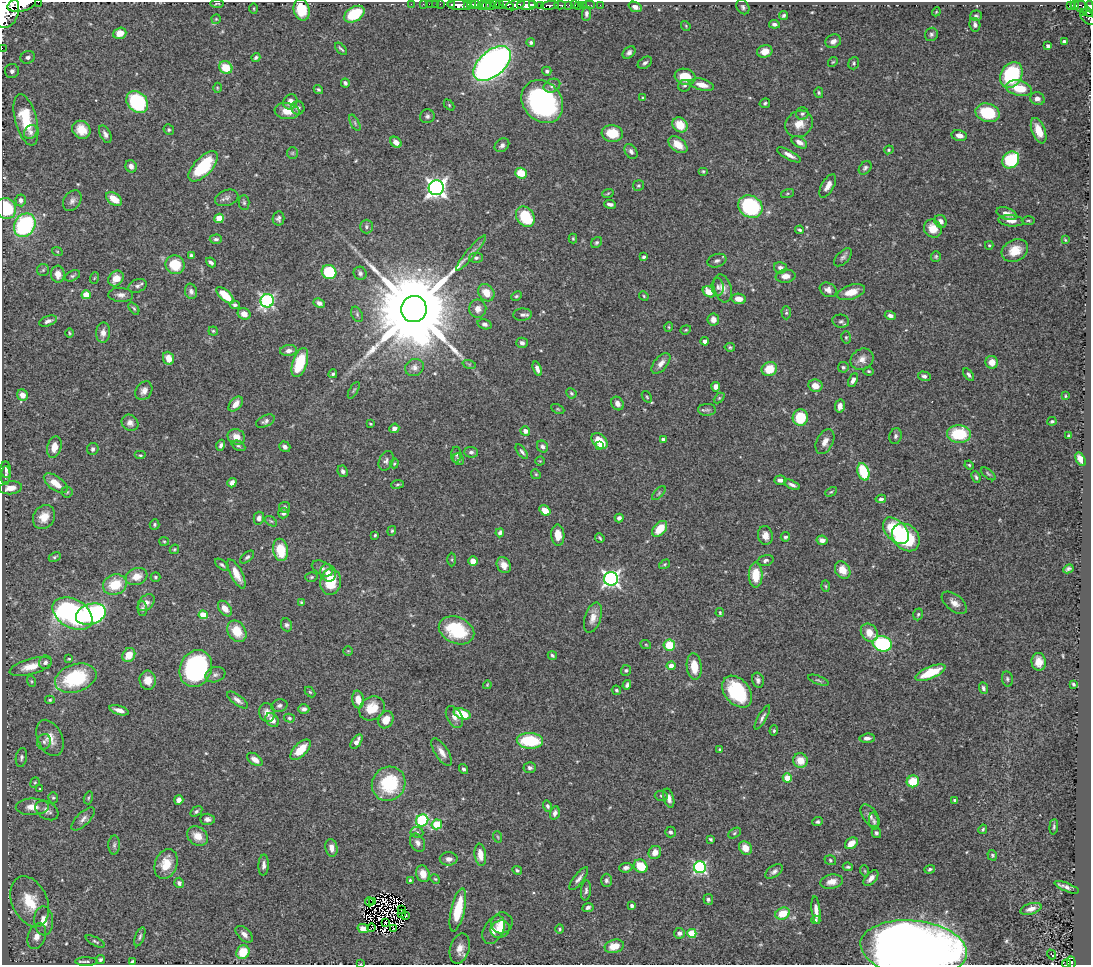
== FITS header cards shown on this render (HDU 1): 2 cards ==
NAXIS1  =                 1089
NAXIS2  =                  963

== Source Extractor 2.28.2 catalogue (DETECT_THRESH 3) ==
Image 1089 x 963 px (HDU 1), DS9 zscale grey, 1 PNG px = 1 image px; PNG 1093 x 967 px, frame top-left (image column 1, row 963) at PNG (2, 2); each listed source drawn as its Kron ellipse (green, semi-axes under 4 px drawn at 4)
Background 0.89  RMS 0.026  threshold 0.0793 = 3 sigma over >= 5 px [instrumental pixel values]
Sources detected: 541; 8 with non-positive FLUX_AUTO (blend fragments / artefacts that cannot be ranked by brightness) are neither listed nor drawn; of the other 533, the 500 brightest by FLUX_AUTO listed and drawn (33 fainter detections omitted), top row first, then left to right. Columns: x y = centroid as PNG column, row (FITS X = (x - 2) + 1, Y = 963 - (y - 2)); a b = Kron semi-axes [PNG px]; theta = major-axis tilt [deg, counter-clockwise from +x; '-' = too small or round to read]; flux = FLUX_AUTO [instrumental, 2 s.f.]
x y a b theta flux
38 2 2 2 - 42
217 3 7 2 1 2.1
22 4 14 7 14 3800
411 4 2 2 - 11
423 4 2 2 - 10
429 4 2 2 - 11
436 4 3 3 - 55
440 4 2 2 - 17
495 4 4 3 - 400
499 4 4 3 - 240
452 5 4 3 - 65
459 5 12 5 -2 1700
471 5 4 3 - 1100
476 5 5 3 - 670
482 5 5 4 - 120
486 5 4 2 - 170
507 5 7 4 -24 470
515 5 10 4 15 690
527 5 9 4 0 3100
532 5 3 2 - 560
541 5 3 3 - 260
550 5 9 4 7 970
560 5 6 3 -3 210
569 5 4 2 - 130
575 5 3 2 - 7.9
579 5 3 3 - 52
583 5 2 2 - 12
589 5 6 2 0 20
600 5 2 2 - 9.3
1075 5 4 3 - 130
467 6 4 3 - 510
491 6 5 3 - 290
1070 6 4 3 - 93
1089 6 5 3 - 320
635 7 7 5 -22 6.8
743 7 8 6 -60 4.5
1081 7 7 6 - 210
254 9 5 3 - 1.6
5 10 17 13 81 8700
302 10 11 8 -76 49
936 12 4 3 - 1.7
1088 12 5 3 - 94
1083 13 3 3 - 41
354 14 11 7 31 69
586 14 7 4 84 5.1
784 15 5 4 - 3.7
976 16 6 5 - 3.8
1088 17 9 5 -50 280
216 19 4 4 - 1.9
774 24 5 4 - 5.1
975 25 7 5 -79 5
686 26 5 4 - 2
120 33 7 5 18 19
931 34 7 6 - 4.3
833 41 8 6 25 8.3
531 42 4 4 - 3.5
1064 42 4 4 - 9.7
1048 46 4 3 - 6.5
2 48 2 2 - 9
341 49 7 2 -47 2.8
765 51 8 6 16 17
629 53 7 5 41 5
28 57 7 6 - 8
256 57 4 4 - 3.8
833 62 5 4 - 2
492 63 22 12 41 900
645 63 8 5 32 4.3
854 63 6 5 - 3.2
226 68 7 6 - 39
12 71 7 7 - 8.3
547 71 4 4 - 3.3
1011 75 14 10 62 160
685 77 10 8 -15 44
345 83 4 3 - 4.1
702 85 12 5 -14 18
552 86 8 6 25 5.8
684 86 6 5 - 3.9
217 88 5 3 - 1.7
1019 88 13 7 -13 41
318 89 5 4 - 2.8
819 93 5 4 - 2.6
643 98 4 3 - 1.7
1037 99 7 6 - 8
137 102 12 9 -45 150
290 102 8 7 - 12
542 102 23 19 -50 320
765 103 5 4 - 3.1
449 105 6 4 -46 1.9
298 108 7 6 - 5.6
287 111 12 8 -6 24
987 113 12 9 -15 90
802 114 6 6 - 4.7
427 116 7 6 - 5
26 120 26 10 -75 70
355 123 9 4 -61 3.7
799 124 14 12 35 22
680 125 8 7 - 36
81 130 10 8 -40 25
169 130 5 5 - 3
1039 131 13 6 -69 25
31 132 7 6 - 6.3
612 133 10 8 -8 43
105 134 9 5 -64 6.6
959 135 8 5 -13 12
396 142 6 5 - 12
799 142 8 5 -32 9.5
502 145 8 6 37 6
678 145 11 7 -37 22
889 150 5 4 - 2.2
631 151 8 5 -57 6.1
292 153 6 5 - 2.8
789 155 13 4 -28 11
1011 160 9 7 42 120
131 166 6 5 - 9.5
203 166 19 9 47 110
865 168 7 5 49 4.3
703 171 5 4 - 2.3
521 173 6 5 - 35
638 185 5 5 - 2.7
828 186 13 6 60 11
436 188 7 7 - 930
608 193 6 3 20 2
788 193 7 3 19 2.2
227 198 12 8 18 6.9
114 199 9 5 -36 27
21 200 6 5 - 5.8
72 201 11 8 55 7.9
244 203 7 5 -89 3.6
610 204 6 3 -9 5.4
750 207 13 10 -33 210
6 209 11 9 -63 81
1007 214 11 6 -19 12
525 217 11 8 -56 73
219 218 5 4 - 38
278 218 7 6 - 5.2
1028 220 7 3 0 2.2
941 221 7 6 - 8
1011 221 13 5 -5 11
25 225 12 10 57 220
366 227 7 6 - 4.6
933 229 9 8 - 24
800 230 4 3 - 2.8
216 239 6 4 4 4.2
573 239 5 4 - 2.1
1065 240 4 3 - 2.1
597 242 6 5 - 3.2
989 245 4 3 - 2.3
1015 250 14 10 26 29
57 251 5 3 - 1.7
471 253 22 4 50 11
191 255 4 4 - 3.3
936 256 5 5 - 2.8
644 257 4 3 - 3.4
843 257 11 6 45 5.6
476 258 7 5 0 4.2
717 261 10 6 18 5.7
211 262 5 3 - 4.5
175 265 10 9 - 55
780 268 6 5 - 7
43 270 6 6 - 3.4
329 272 7 7 - 99
360 273 7 6 - 5.2
58 274 8 6 -86 17
73 276 8 5 27 3.6
786 276 10 6 6 13
94 278 6 3 70 1.9
116 278 8 7 - 23
137 286 9 6 21 5.7
718 287 9 6 -84 4.4
723 288 14 8 -73 14
828 290 9 7 -28 9.8
191 291 8 6 -74 6.2
709 292 7 5 -31 23
851 292 14 7 16 24
486 293 9 7 -52 24
86 295 4 4 - 38
121 295 12 7 -3 9
225 295 11 5 -43 46
516 296 6 4 27 2.7
644 296 5 4 - 2.2
739 299 7 5 -7 16
267 301 7 6 - 360
319 303 6 4 -26 6.2
235 305 5 4 - 4.6
134 308 7 4 -52 2.7
414 309 13 13 - 43000
478 309 9 8 - 13
786 313 6 4 -88 3.3
244 314 6 5 - 13
357 314 8 5 -65 3.8
522 315 9 6 4 6
890 315 5 4 - 6.8
713 319 6 6 - 11
48 321 9 5 20 6.5
841 321 8 6 -9 4.5
485 324 7 5 -15 4.8
669 327 5 3 - 1.9
686 330 5 4 - 2.3
213 331 4 4 - 2.4
69 333 5 3 - 2.2
103 333 10 7 88 11
846 337 6 5 - 2.8
705 341 4 4 - 5.5
522 343 6 5 - 5.8
730 347 5 3 - 2.5
289 351 8 5 6 8.8
168 358 7 5 -67 16
862 359 12 10 32 14
300 362 15 7 71 76
992 362 6 6 - 14
661 363 12 6 50 11
469 364 7 4 -18 3
414 367 9 8 - 8
843 367 5 5 - 3.5
537 369 7 4 -71 8.9
769 369 8 7 - 36
869 371 5 4 - 2.4
333 374 4 4 - 3
969 375 7 4 -55 4.9
924 376 6 4 -15 5.1
853 380 7 4 62 7.8
815 386 7 6 - 17
716 387 5 4 - 12
354 390 9 4 60 2.6
144 391 10 7 58 9.6
571 393 5 4 - 2.8
22 395 6 5 - 15
1065 396 3 3 - 1.7
647 397 6 3 -54 2.2
719 398 6 4 44 2
236 404 9 5 49 14
617 404 7 6 - 8.6
840 406 7 5 78 9.7
558 409 7 4 -25 2.4
707 410 9 6 -2 4.6
800 418 8 7 - 65
265 421 10 5 26 5.5
1052 421 4 3 - 2.6
130 423 9 7 -40 8.5
370 424 3 2 - 1.9
394 428 5 4 - 7.9
525 431 5 4 - 9.6
959 434 12 8 -3 79
895 436 8 6 75 5
1069 436 4 3 - 5.3
236 437 9 7 -28 18
663 439 4 3 - 3.3
599 441 9 6 -44 35
825 442 13 8 63 14
221 445 5 4 - 4.4
238 446 7 4 -26 3.3
542 446 6 5 - 5.1
600 446 4 3 - 5.7
54 447 11 7 75 19
285 447 6 5 - 6.3
93 449 6 5 - 4.7
471 452 7 5 -4 5
522 452 8 4 -53 4
140 455 6 4 0 2.7
456 455 8 5 89 3.6
458 459 6 5 - 4.2
1081 459 7 4 -60 21
386 461 10 7 66 6.2
540 461 4 4 - 1.8
394 463 5 4 - 2.2
969 465 4 4 - 2.3
6 470 8 5 -84 5.9
343 471 6 5 - 6.4
863 472 9 5 -71 88
536 474 5 4 - 2.4
988 474 8 4 -39 3.1
6 476 9 5 87 4.7
976 477 6 3 -67 3.4
780 480 6 4 4 7.6
56 483 14 7 -37 27
232 483 5 4 - 8.5
398 484 6 4 7 2.5
792 485 8 4 -22 6.5
11 488 11 6 5 18
67 492 5 5 - 3.1
831 492 6 4 28 2.6
659 493 9 3 46 2.7
881 499 5 4 - 3.8
285 507 5 5 - 3.6
545 511 6 4 -33 19
283 513 5 5 - 5.6
44 517 12 10 57 24
259 518 6 5 - 7.6
619 518 4 4 - 6.4
271 521 7 3 -35 2.5
155 525 5 5 - 3
660 529 9 6 50 39
392 531 5 4 - 2.4
896 531 15 9 -46 110
500 533 4 4 - 5.1
375 535 3 3 - 2.1
558 535 10 6 -86 21
765 536 9 7 -81 13
785 537 5 4 - 3.5
906 537 15 12 -44 160
600 538 5 2 - 2.6
822 540 5 4 - 9.4
164 541 5 4 - 2
174 549 5 4 - 2.4
281 550 11 7 -80 53
55 557 6 3 25 2.7
247 557 8 4 40 3.9
452 560 7 4 90 2.6
766 560 8 5 16 5.2
473 561 5 5 - 14
665 564 6 3 32 2.2
222 565 8 4 -37 3.9
504 565 8 6 -61 13
322 568 11 6 -29 7
1068 569 5 4 - 4.1
843 570 9 7 -59 24
328 573 9 7 -59 13
236 574 16 6 -63 23
756 575 12 7 -90 43
137 577 11 8 19 20
155 577 5 5 - 3.2
311 577 6 4 16 2.7
611 579 7 7 - 580
331 582 13 10 82 49
115 585 12 10 19 52
826 586 5 3 - 2
301 602 3 3 - 2
146 603 10 7 45 9.9
954 603 15 8 -39 13
142 608 7 5 -88 3.8
225 609 9 5 -52 14
720 613 4 3 - 2.1
72 614 21 14 -29 400
91 614 15 10 17 260
918 614 6 4 71 2.9
203 615 4 4 - 36
593 618 16 8 72 16
286 625 7 5 -66 4.6
457 630 18 13 -23 99
237 631 11 9 -56 38
869 633 9 7 -53 22
882 644 9 7 -15 210
646 645 5 3 - 1.7
669 645 5 5 - 49
348 651 5 4 - 1.9
129 655 7 6 - 27
552 655 5 3 - 3.1
69 659 4 3 - 2
45 662 7 6 - 5.5
1039 662 9 7 -85 16
31 666 22 7 16 27
671 666 4 4 - 14
694 667 13 7 -83 31
196 669 19 15 65 290
626 670 5 5 - 3
930 673 16 6 23 62
215 675 10 7 19 7.2
76 678 21 14 17 130
1007 679 7 5 -80 3.5
148 680 9 8 - 18
758 680 7 5 -76 5.7
818 680 11 3 -20 3
31 681 5 3 - 2.1
1073 684 4 3 - 2.7
487 685 4 3 - 1.7
627 685 5 4 - 4
983 688 6 4 -67 3.6
616 690 5 4 - 3.1
310 692 6 4 -45 2.2
737 692 18 12 -50 130
50 700 5 4 - 2.7
237 700 12 5 -37 8
358 700 9 6 -81 20
279 706 8 6 15 5.4
372 708 13 11 35 36
304 709 5 5 - 6.1
119 710 10 4 -17 10
267 712 9 8 - 13
462 714 9 5 -18 50
454 717 12 7 -61 11
762 717 13 4 60 5.9
289 718 5 4 - 3.1
272 720 7 6 - 16
386 720 9 7 61 24
774 731 5 4 - 2.7
50 738 19 12 -65 24
867 738 7 4 4 5.8
530 741 13 8 -3 90
44 742 8 6 72 5.8
357 742 8 4 57 11
301 750 13 6 45 34
720 750 4 4 - 2.1
442 752 16 6 -57 13
21 758 9 5 81 5.1
255 759 9 5 -36 11
800 761 7 7 - 25
530 768 6 5 - 4.9
463 769 5 4 - 4.2
787 778 4 4 - 39
913 781 6 6 - 50
35 783 5 4 - 2.5
389 784 17 16 - 110
40 789 3 3 - 1.7
661 796 6 5 - 3.6
53 798 6 4 -73 2.8
88 798 6 4 74 2.7
669 798 10 5 -74 9.1
179 800 5 4 - 8.2
955 800 4 3 - 3.3
548 806 5 4 - 4
32 807 16 8 1 21
47 810 12 8 -32 10
196 811 6 4 33 3.3
555 813 7 4 76 6.2
870 816 13 7 -55 9.5
83 819 15 6 44 9.2
207 819 7 5 -3 7.5
422 820 6 6 - 210
874 821 9 5 -83 4.2
818 822 5 4 - 3.5
437 824 5 5 - 90
1054 827 8 4 85 3.3
983 829 5 3 - 2.7
417 832 6 5 - 3.4
670 832 5 5 - 4
734 833 7 4 28 3.1
876 833 5 4 - 3.7
198 836 11 9 -34 20
498 837 6 3 -71 2
711 839 3 3 - 2.7
418 843 9 7 -63 8.3
851 843 7 5 35 18
114 845 9 6 88 5.2
331 848 9 6 -80 14
745 848 7 6 - 19
655 852 7 6 - 13
480 855 11 6 -83 23
992 855 5 4 - 2.5
449 859 9 6 1 9.5
830 860 6 4 -19 2.5
166 864 15 11 71 36
264 865 10 5 88 7.4
641 866 7 6 - 43
700 867 6 6 - 280
848 867 5 3 - 2.8
626 868 6 4 6 6.2
930 869 5 4 - 3.1
517 870 5 4 - 3.2
774 871 10 5 34 6.6
865 871 6 3 -71 1.8
423 874 8 6 -71 18
871 878 9 5 47 11
435 879 5 4 - 2.1
579 879 14 5 52 7.5
410 880 3 3 - 2.6
606 880 7 5 -89 4.6
832 882 11 7 9 14
179 883 5 5 - 5.5
1067 887 13 3 -22 7.4
586 890 10 5 85 5.1
708 899 5 4 - 4.2
373 901 3 2 - 1.8
30 902 26 17 -66 57
369 902 4 2 - 3.7
632 906 4 4 - 4.5
588 907 6 4 25 5.1
1031 909 11 5 16 11
402 910 3 2 - 2.4
458 910 22 6 77 68
816 910 14 4 -84 13
401 914 3 2 - 2
783 914 7 6 - 40
406 915 3 2 - 2.2
816 920 4 3 - 2.6
44 921 14 9 -88 21
385 922 3 2 - 2.3
502 923 11 10 - 15
371 927 4 2 - 2.5
363 928 6 4 -13 12
394 929 3 2 - 2.4
500 929 10 8 29 14
560 929 5 4 - 2.3
494 930 15 9 61 16
679 933 5 5 - 6.7
692 933 4 4 - 67
244 934 10 6 -44 9
37 936 13 8 68 14
140 937 10 4 69 4.1
95 941 10 4 -27 3.4
614 946 10 6 15 29
460 949 15 9 74 18
914 949 53 28 -6 2800
243 952 7 6 - 43
1052 954 5 3 - 6
100 960 4 3 - 3.6
132 961 3 2 - 1.8
86 962 11 4 0 5.1
1071 962 6 4 -84 76
360 964 2 2 - 30
1067 964 5 3 - 22
At the frame edge (FLAGS 8, measured only in part): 11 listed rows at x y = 38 2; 22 4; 1089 6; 5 10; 1088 17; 2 48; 6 209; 914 949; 1071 962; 360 964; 1067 964
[33 fainter detections neither listed nor drawn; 8 non-positive-flux detections neither listed nor drawn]